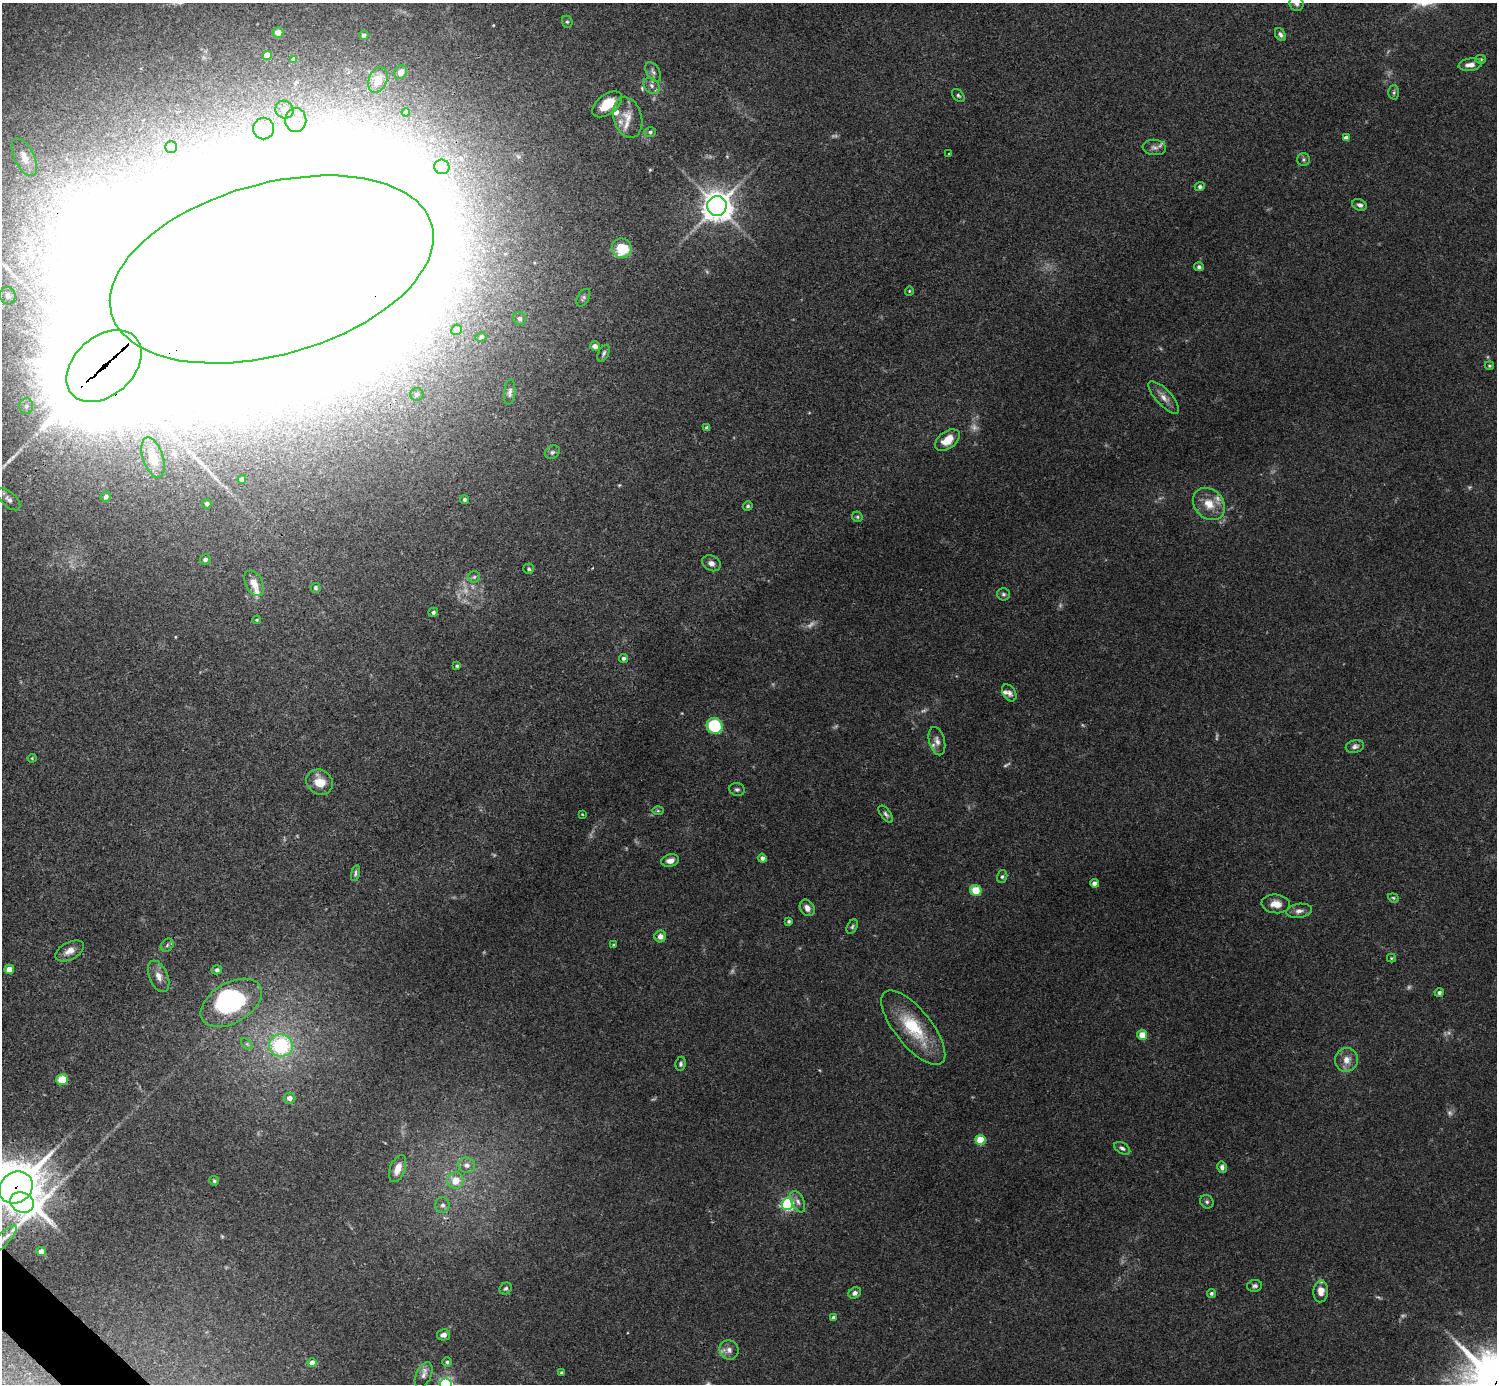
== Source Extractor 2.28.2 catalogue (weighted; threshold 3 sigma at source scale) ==
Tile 7 of 4 x 4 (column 3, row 2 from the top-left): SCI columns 2993-4487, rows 2923-4304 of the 5987 x 5987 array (HDU 1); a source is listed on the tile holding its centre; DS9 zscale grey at full resolution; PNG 1499 x 1386 px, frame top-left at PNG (2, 3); each listed source drawn as its Kron ellipse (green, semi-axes under 4 px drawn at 4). Shown black and unused: <1% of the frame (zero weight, under 3 of 4 exposures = <1% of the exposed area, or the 3 px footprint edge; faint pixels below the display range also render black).
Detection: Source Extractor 2.28.2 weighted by HDU 2 'WHT'; one run over the whole footprint, this tile lists its part. Background 0.0754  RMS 0.0055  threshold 0.0246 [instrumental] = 3 sigma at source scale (4.5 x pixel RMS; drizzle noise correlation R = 1.50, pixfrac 1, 0.05/0.05 arcsec/px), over >= 5 px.
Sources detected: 175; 18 too faint to see at this stretch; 9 inside a brighter object's white glare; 1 long thin detection or spike segment (spike, bleed or trail) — neither listed nor drawn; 7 inside a brighter listed object's ellipse — not listed separately; the other 140 listed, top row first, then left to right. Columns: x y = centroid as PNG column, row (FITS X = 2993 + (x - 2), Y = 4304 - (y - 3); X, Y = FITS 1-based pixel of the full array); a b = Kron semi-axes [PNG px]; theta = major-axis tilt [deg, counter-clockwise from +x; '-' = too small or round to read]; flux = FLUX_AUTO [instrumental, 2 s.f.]
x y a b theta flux
1296 4 7 7 - 1.8
567 22 6 5 - 0.91
278 33 5 5 - 4.3
364 35 4 4 - 2.2
1280 35 7 5 -58 1.6
267 55 4 4 - 9.2
294 59 4 4 - 1.9
1481 59 5 4 - 0.74
1470 65 12 6 7 3.5
401 72 7 6 - 2.5
653 72 11 6 -58 2
378 80 13 9 68 5.8
652 86 9 7 -47 2.4
1394 92 7 5 89 1.1
958 95 7 5 -49 1.1
607 104 17 9 37 11
284 110 9 8 - 5.1
406 112 4 4 - 2.3
628 117 21 14 -75 7.6
296 120 12 10 89 7.5
264 128 11 10 - 6.9
650 132 6 5 - 1.2
1346 138 4 4 - 3.2
171 147 6 6 - 3.8
1154 147 12 7 -5 2.3
949 154 3 2 - 0.32
24 157 20 9 -63 6.2
1303 159 6 6 - 1.1
442 167 7 7 - 7.1
1200 187 5 4 - 1.5
1360 205 7 5 -25 1.9
717 206 10 9 - 800
622 248 10 9 - 19
1199 267 5 4 - 1.6
272 269 166 86 16 31000
909 291 4 4 - 0.58
8 296 9 7 -71 2.5
583 298 9 6 63 1.3
520 318 7 6 - 1.2
457 330 5 5 - 3.3
481 337 5 4 - 1.1
595 346 5 4 - 2.9
604 353 9 5 64 1.3
104 366 43 29 41 13000
1489 366 4 4 - 0.7
510 392 13 5 83 1.7
417 394 7 6 - 1.8
1164 397 21 8 -47 4.6
26 406 8 7 - 2.1
707 428 4 4 - 2.1
947 440 14 8 37 8.9
552 452 8 6 35 1.4
153 457 21 10 -71 8.1
242 479 4 4 - 2.2
106 497 5 5 - 1.2
9 499 14 7 -42 2.5
464 500 4 4 - 1.1
207 504 5 4 - 1.4
1209 504 18 14 -46 9.5
748 506 5 4 - 0.96
857 517 5 5 - 0.96
205 559 5 5 - 1.6
711 563 10 7 -27 2.6
529 569 5 5 - 1.1
474 577 6 6 - 1
254 583 14 8 -64 5.4
315 588 5 5 - 0.99
1003 594 6 6 - 1.2
433 612 5 4 - 1.2
257 620 4 3 - 0.62
623 658 4 4 - 1.4
457 666 3 3 - 0.84
1009 693 9 6 -56 2.1
715 726 8 7 - 33
937 741 14 7 -74 3.1
1355 746 9 6 15 2.1
32 758 4 4 - 0.55
320 782 14 12 -34 9.2
737 789 8 6 -11 1.4
658 811 6 4 -1 0.79
582 814 4 3 - 0.4
886 814 10 5 -52 1.5
762 858 4 4 - 2.3
670 861 9 6 12 3.4
355 873 8 4 76 1.2
1002 877 6 5 - 1.1
1094 883 4 4 - 2.5
976 890 6 5 - 12
1393 898 5 4 - 0.71
1276 904 14 9 -5 5.1
807 908 9 7 -56 3.3
1299 911 13 7 9 2.7
789 921 3 3 - 0.97
852 927 7 5 61 1.1
660 936 6 6 - 3.6
167 945 7 5 47 1.2
614 945 4 3 - 0.83
70 951 15 8 27 4.4
1391 958 4 4 - 0.61
9 969 5 4 - 7.6
217 970 5 4 - 1.2
159 976 16 9 -67 4.7
1439 992 4 4 - 1.7
231 1003 33 20 30 54
913 1027 45 18 -51 29
1142 1035 5 5 - 6.9
247 1044 7 4 -44 0.9
281 1046 12 11 - 46
1347 1060 12 11 - 5.2
681 1064 7 5 79 1.2
62 1079 6 5 - 9.9
289 1098 6 5 - 3
980 1140 5 5 - 22
1122 1148 9 5 -31 1.7
467 1165 8 7 - 3
1222 1167 6 4 -79 1.7
398 1168 14 7 69 6.3
214 1181 5 4 - 1
455 1181 8 8 - 8.3
16 1188 18 15 35 2100
22 1202 12 10 -25 420
798 1202 11 6 -65 2.4
1207 1202 7 6 - 1.3
787 1204 6 5 - 99
442 1205 8 7 - 2
2 1240 19 6 45 4.7
41 1252 5 4 - 3.7
1254 1286 8 6 9 1.4
506 1288 6 5 - 1.2
1321 1291 11 7 86 5.3
855 1293 6 5 - 1.9
1211 1293 4 4 - 1.1
833 1317 4 3 - 1.2
444 1335 6 5 - 2.7
729 1350 10 9 - 3.4
447 1362 4 4 - 0.96
312 1363 4 4 - 3.5
562 1372 4 4 - 0.72
423 1375 13 7 65 2.8
446 1384 6 6 - 140
Overlapping masked pixels (flux is a lower limit): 4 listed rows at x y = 272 269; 104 366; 16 1188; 2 1240
Isophote crosses this tile's border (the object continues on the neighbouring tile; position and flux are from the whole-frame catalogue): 5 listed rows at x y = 1296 4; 272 269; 16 1188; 2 1240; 446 1384
Unlisted compact peaks at least as high as the median listed source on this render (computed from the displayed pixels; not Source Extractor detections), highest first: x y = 1488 1352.